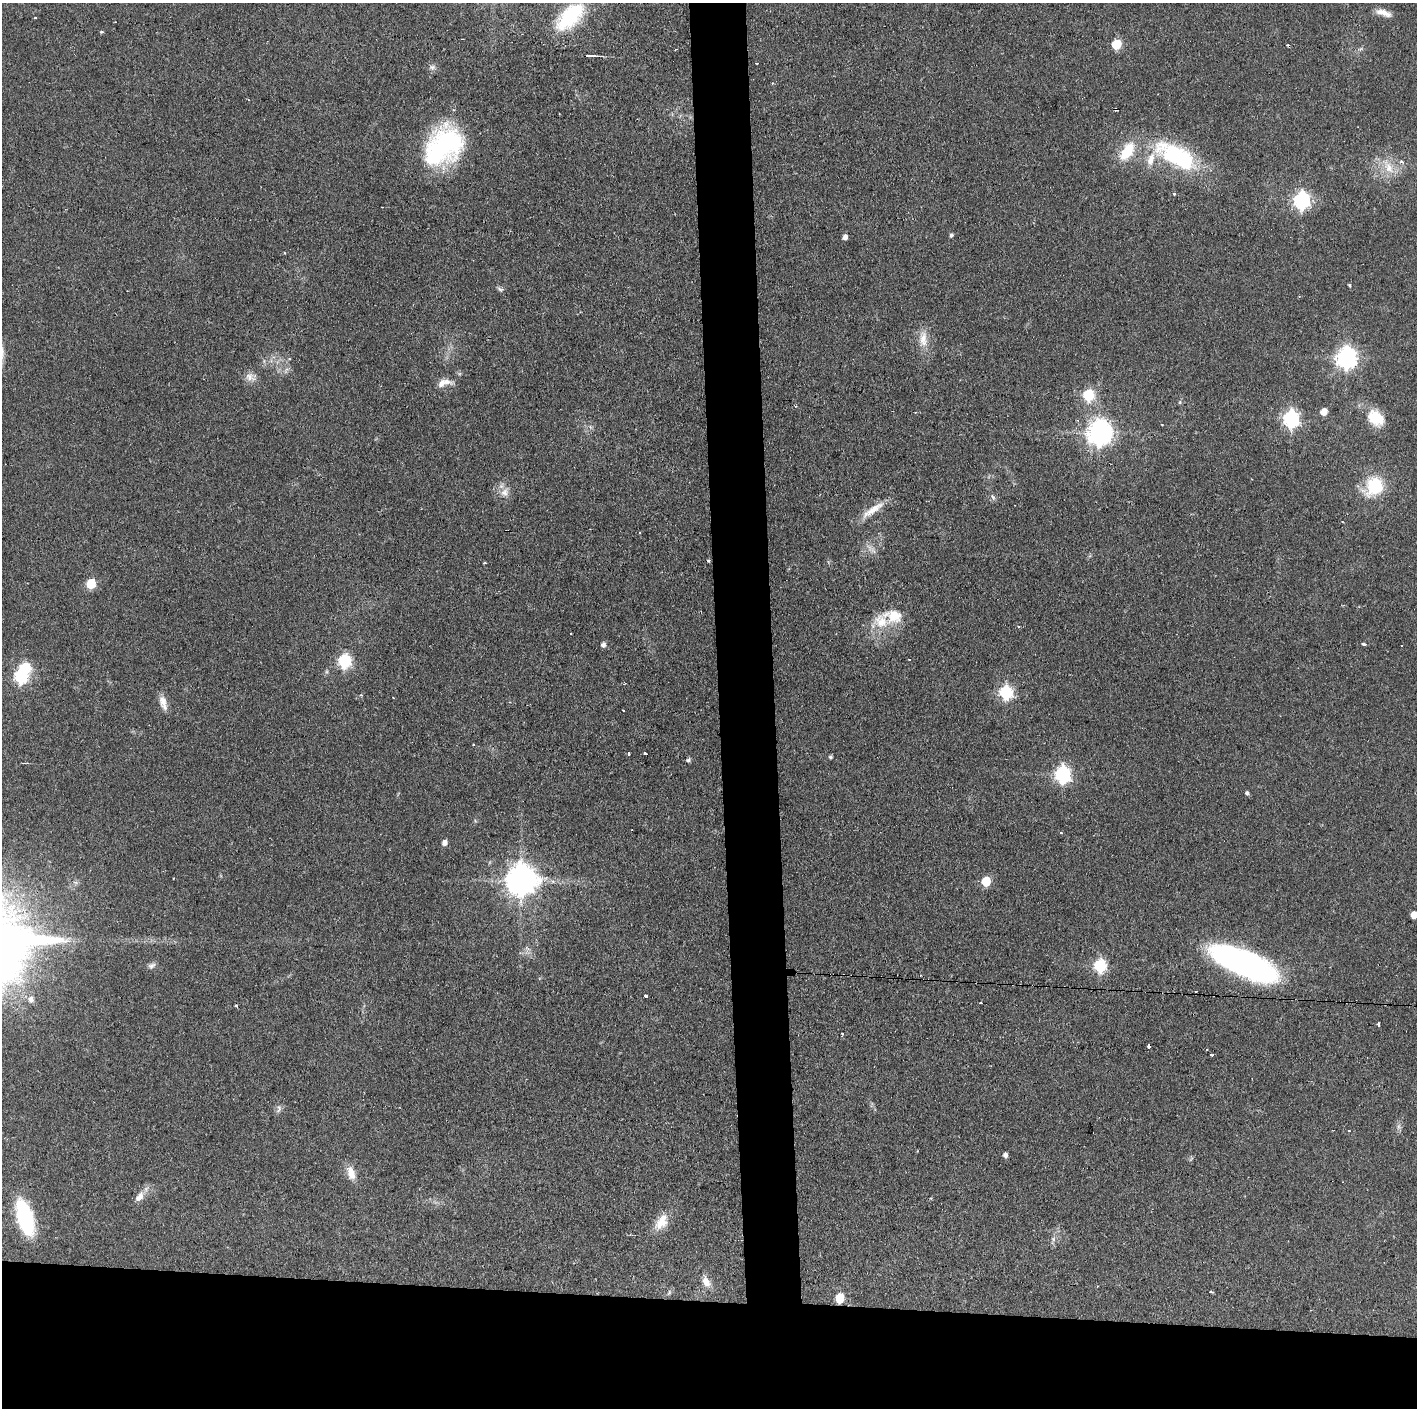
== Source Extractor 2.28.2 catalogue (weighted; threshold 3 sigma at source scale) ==
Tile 8 of 3 x 3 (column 2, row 3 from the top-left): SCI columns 1418-2832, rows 1-1406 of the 4251 x 4217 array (HDU 1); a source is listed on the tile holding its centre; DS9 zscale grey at full resolution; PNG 1419 x 1410 px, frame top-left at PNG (2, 3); no overlay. Shown black and unused: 11% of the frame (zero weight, under 2 of 3 exposures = <1% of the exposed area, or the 3 px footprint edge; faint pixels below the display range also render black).
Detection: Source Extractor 2.28.2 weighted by HDU 2 'WHT'; one run over the whole footprint, this tile lists its part. Background 0.0909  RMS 0.0064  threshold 0.0287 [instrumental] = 3 sigma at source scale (4.5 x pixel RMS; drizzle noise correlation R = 1.50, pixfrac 1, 0.05/0.05 arcsec/px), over >= 5 px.
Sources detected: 89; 1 inside a brighter object's white glare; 8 cosmic-ray / hot-pixel residue — not listed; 2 inside a brighter listed object's ellipse — not listed separately; the other 78 listed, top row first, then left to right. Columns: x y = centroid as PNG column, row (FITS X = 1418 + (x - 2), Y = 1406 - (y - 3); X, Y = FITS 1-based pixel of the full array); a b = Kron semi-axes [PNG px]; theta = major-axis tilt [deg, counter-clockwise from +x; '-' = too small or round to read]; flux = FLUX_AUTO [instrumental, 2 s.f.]
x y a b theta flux
1384 13 20 7 -18 5.6
570 17 31 16 46 45
35 18 3 2 - 0.65
102 32 3 3 - 1.2
1116 44 6 5 - 29
590 56 15 3 1 3.1
757 63 3 2 - 1.2
432 67 8 7 - 2.1
443 146 45 32 46 93
1127 151 20 10 56 22
1176 156 56 23 -30 68
1401 162 4 4 - 2.1
1389 168 19 11 -58 10
1174 193 3 3 - 1.5
1301 200 7 6 - 190
951 235 5 4 - 1.4
845 237 5 5 - 2.8
1349 285 3 3 - 1.5
500 289 9 5 -30 1.5
923 339 24 10 89 8.4
1346 358 8 7 - 360
250 377 16 10 -29 4.9
444 383 20 9 14 6.2
1089 395 6 6 - 57
1324 412 5 5 - 7.6
1376 418 22 16 -37 16
1291 419 7 7 - 180
1099 433 9 8 - 620
1375 486 20 16 61 32
505 492 12 10 61 5
873 510 36 8 35 10
873 551 9 3 -45 1.7
708 561 3 3 - 2.6
485 563 3 2 - 1.1
91 584 6 5 - 30
893 615 27 15 -5 15
1364 644 4 3 - 2.4
603 645 6 5 - 2.1
344 661 7 6 - 89
20 677 7 6 - 85
1006 693 7 6 - 88
361 695 4 4 - 0.73
163 703 20 8 -74 5.6
623 710 3 2 - 0.87
473 745 3 2 - 0.83
628 753 3 3 - 1.6
645 754 3 3 - 8.7
830 757 4 4 - 1.1
688 760 6 5 - 1.3
1062 775 8 7 - 170
1247 793 5 4 - 1.2
1061 833 3 3 - 0.89
444 843 6 5 - 3.1
521 880 10 9 - 1100
986 881 6 6 - 20
1414 915 5 5 - 7
1243 963 62 20 -23 200
151 966 10 7 27 2.1
1100 966 7 6 - 76
1196 991 3 3 - 0.78
646 996 3 3 - 9.2
31 999 9 8 - 3.3
980 1003 3 3 - 1.8
236 1005 4 3 - 0.66
1378 1024 4 3 - 1.9
842 1033 3 2 - 0.61
1211 1055 3 2 - 0.83
279 1109 11 6 76 2.2
1005 1155 5 4 - 2.5
351 1173 17 9 -75 7.4
139 1197 16 8 51 5.3
25 1218 30 12 -74 66
661 1222 24 13 58 11
1053 1239 6 6 - 1.7
706 1282 15 9 -59 5.9
669 1292 9 5 58 1.4
1211 1292 3 2 - 1.3
840 1298 6 5 - 21
Overlapping masked pixels (flux is a lower limit): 1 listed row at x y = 590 56
Isophote crosses this tile's border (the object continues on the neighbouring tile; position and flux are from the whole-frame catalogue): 1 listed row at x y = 1414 915
Unlisted compact peaks at least as high as the median listed source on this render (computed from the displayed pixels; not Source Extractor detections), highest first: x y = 993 497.